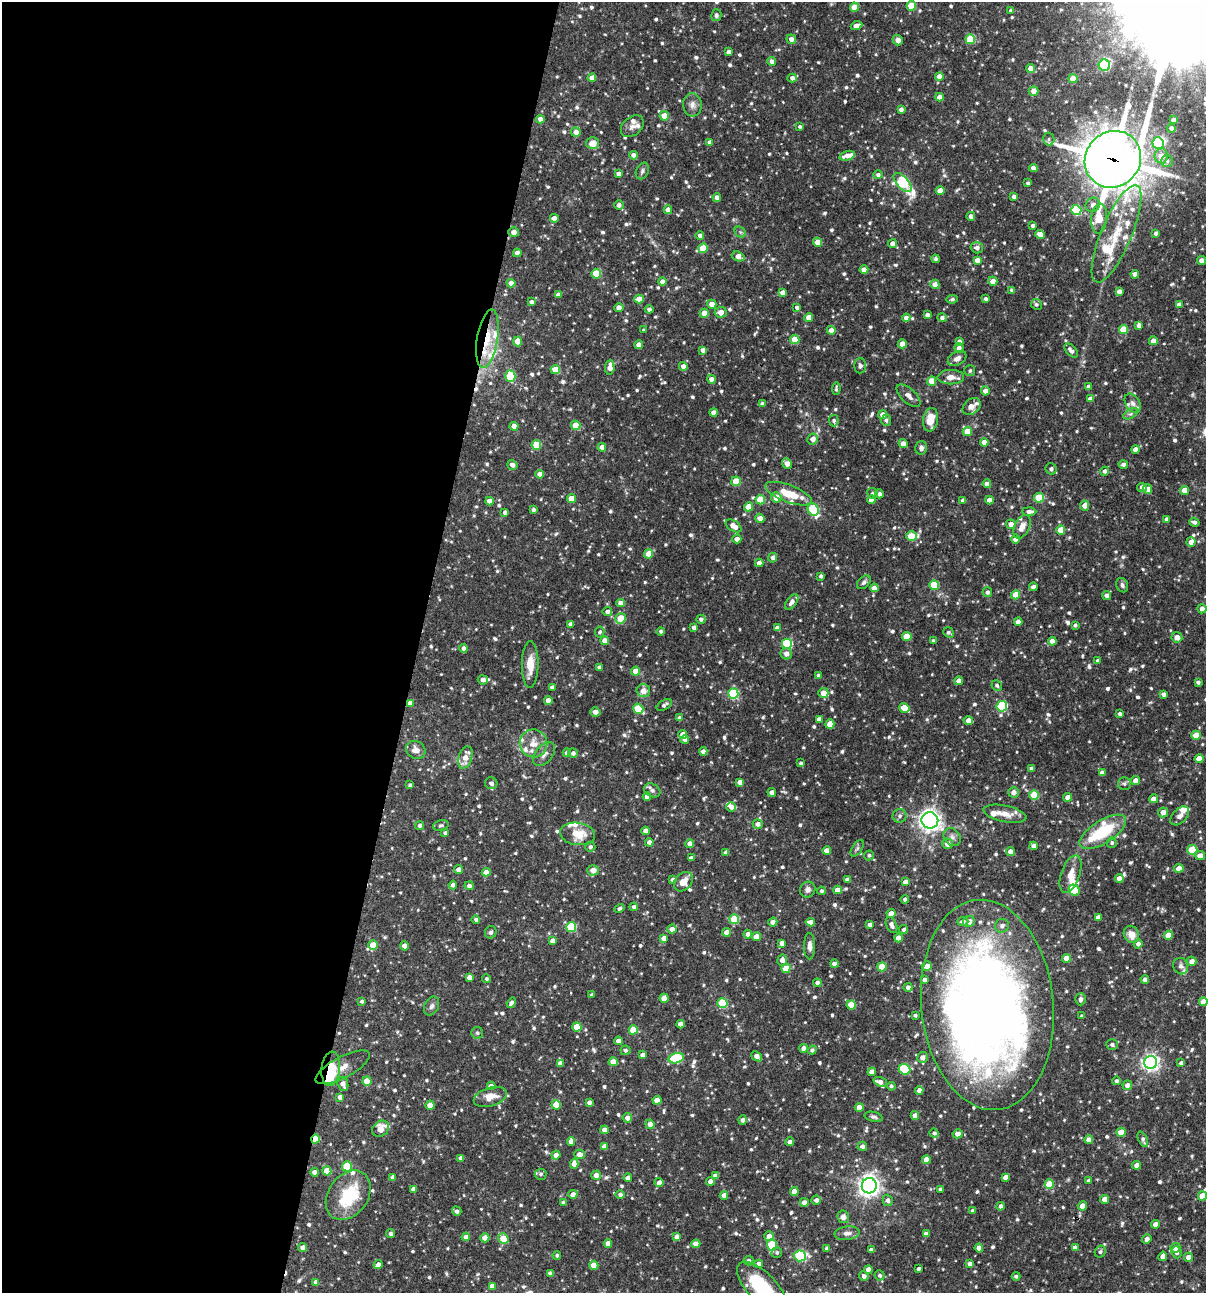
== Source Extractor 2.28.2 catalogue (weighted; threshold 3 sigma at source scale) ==
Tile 5 of 4 x 4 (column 1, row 2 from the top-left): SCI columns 250-1453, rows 2585-3875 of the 5187 x 5169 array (HDU 1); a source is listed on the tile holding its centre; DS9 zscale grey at full resolution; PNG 1208 x 1295 px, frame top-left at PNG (2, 2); each listed source drawn as its Kron ellipse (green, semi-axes under 4 px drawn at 4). Shown black and unused: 35% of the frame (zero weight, under 3 of 4 exposures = <1% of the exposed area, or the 3 px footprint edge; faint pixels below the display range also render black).
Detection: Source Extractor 2.28.2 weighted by HDU 2 'WHT'; one run over the whole footprint, this tile lists its part. Background 0.0982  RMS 0.004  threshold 0.018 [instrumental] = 3 sigma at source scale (4.5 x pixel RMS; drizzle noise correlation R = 1.50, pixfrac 1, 0.05/0.05 arcsec/px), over >= 5 px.
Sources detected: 943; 7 inside a brighter object's white glare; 2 cosmic-ray / hot-pixel residue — neither listed nor drawn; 32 inside a brighter listed object's ellipse — not listed separately; of the other 902, all 500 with FLUX_AUTO >= 0.796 (the completeness limit of this list) listed and drawn (402 fainter detections not listed), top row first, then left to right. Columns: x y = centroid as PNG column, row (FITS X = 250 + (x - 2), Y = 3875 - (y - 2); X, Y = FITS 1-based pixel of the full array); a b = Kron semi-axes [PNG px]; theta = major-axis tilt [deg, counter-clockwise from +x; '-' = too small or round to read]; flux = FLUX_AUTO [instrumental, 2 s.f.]
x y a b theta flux
911 6 5 5 - 11
854 7 4 4 - 6.7
1011 10 4 3 - 0.9
716 15 6 5 - 0.97
856 26 6 4 26 3
791 39 4 4 - 1.9
970 39 5 5 - 17
898 40 5 5 - 2.3
729 52 4 4 - 2.2
772 62 4 4 - 1.9
1104 65 6 5 - 29
1031 68 4 4 - 2.7
939 76 4 4 - 2.7
592 78 4 4 - 3.1
792 78 4 4 - 1.8
1073 78 4 4 - 4.9
1034 91 5 5 - 2.7
939 97 4 4 - 2.6
692 105 11 9 -85 2.4
901 109 4 3 - 1.3
664 116 5 4 - 6.5
540 119 4 4 - 2.2
1174 120 4 3 - 1.5
632 126 13 9 40 2.3
800 127 4 3 - 0.81
1171 128 4 4 - 1.2
576 132 5 5 - 3.2
1049 139 6 5 - 0.88
710 142 4 4 - 1.4
593 143 6 6 - 4.7
1158 143 6 5 - 18
634 155 4 4 - 2.6
847 156 8 4 16 2.9
1161 156 7 6 - 3.9
1113 159 29 27 48 1100
1167 161 6 6 - 1
1033 168 4 4 - 2.5
642 171 9 6 65 1.1
618 174 4 4 - 1.8
878 175 5 4 - 0.92
902 182 11 6 -48 37
1028 183 4 4 - 0.88
940 191 4 4 - 4.8
717 197 4 4 - 1.9
1014 197 4 4 - 1.8
619 205 4 4 - 1.6
1093 205 7 6 - 1.7
668 210 4 4 - 2.5
1076 210 5 5 - 29
971 216 4 4 - 1.9
554 218 4 4 - 3
1099 219 15 8 84 12
1033 225 4 4 - 0.99
514 232 5 5 - 2.8
740 232 6 5 - 0.81
1156 233 4 3 - 1
1040 234 5 4 - 2.9
1116 234 52 15 67 19
700 236 4 4 - 1.6
818 242 4 4 - 5.7
893 243 4 4 - 2.2
703 248 5 4 - 10
977 248 6 5 - 1.8
517 253 4 4 - 2.9
738 256 6 4 -19 3
936 259 4 4 - 0.84
977 260 4 4 - 2.6
1201 260 4 4 - 2.2
864 270 4 4 - 3.4
596 274 5 5 - 13
1135 274 4 4 - 2.7
993 281 4 4 - 3.1
662 282 4 4 - 2.3
511 283 4 4 - 2.5
935 284 4 4 - 2.4
1012 290 4 3 - 1.1
1119 291 4 4 - 1.8
782 292 4 4 - 2.3
558 295 4 4 - 2.3
639 299 4 4 - 5.4
952 299 6 4 10 0.82
985 299 4 3 - 0.9
531 302 4 4 - 1.4
712 304 5 4 - 3.3
1036 304 5 5 - 0.87
1179 305 4 4 - 2.1
619 307 5 4 - 2.5
797 307 4 3 - 1.4
649 309 4 4 - 1.2
721 312 6 5 - 3
704 313 4 4 - 5.7
927 315 4 4 - 1.6
809 317 4 4 - 3.7
906 318 4 4 - 2
942 318 5 4 - 1.2
1139 325 4 4 - 1.6
1123 329 4 4 - 10
644 330 4 4 - 0.9
831 330 4 4 - 2.9
487 339 29 10 81 9.8
795 339 4 4 - 6.7
518 341 5 4 - 7
1153 341 4 4 - 2.8
959 342 4 4 - 1.4
902 344 4 4 - 4.5
639 345 4 4 - 2.5
959 348 5 4 - 1.7
703 350 4 4 - 2
1071 350 8 5 -46 1.8
957 358 10 6 29 2
683 366 4 4 - 2.4
860 366 7 6 - 1
610 367 7 4 84 3.2
555 370 4 4 - 6.7
970 371 5 5 - 0.81
510 376 5 5 - 20
951 377 13 7 1 2.9
711 379 4 4 - 2.7
932 381 4 4 - 5.7
1088 386 4 4 - 1.4
836 388 6 3 86 0.81
985 391 4 4 - 2.4
908 396 15 7 -42 2.1
1090 399 4 4 - 2.2
1133 403 10 7 -59 1.8
762 404 4 4 - 1.3
972 406 10 7 38 4.3
714 412 4 4 - 2.4
1130 414 8 4 30 0.99
883 415 4 4 - 3.1
886 420 5 5 - 1.1
930 420 12 7 81 7
834 421 5 5 - 0.93
576 425 5 4 - 8.2
514 426 4 4 - 3.9
967 431 4 4 - 6.3
813 439 5 5 - 2.9
984 442 4 4 - 3.5
903 444 5 4 - 3
536 445 5 5 - 13
602 447 4 4 - 2.6
921 448 7 6 - 1.3
1135 449 4 4 - 2.8
787 463 5 4 - 2.8
1123 464 5 4 - 1.2
512 465 5 4 - 1.8
1051 469 6 5 - 1.1
1105 471 4 4 - 1.5
540 474 4 4 - 3.4
736 481 4 4 - 9.9
987 484 4 4 - 2.5
1142 487 5 4 - 2
1147 489 5 4 - 2.6
1184 490 4 4 - 4
872 493 5 5 - 0.83
789 494 24 8 -21 9.6
879 494 4 4 - 1.3
776 497 5 5 - 4.4
571 498 4 4 - 4.7
1039 498 5 5 - 14
760 500 5 4 - 13
871 500 4 4 - 2.4
963 500 4 4 - 1.7
990 500 4 4 - 2.7
489 501 4 4 - 3.1
1085 506 5 4 - 2.3
749 507 4 4 - 4.7
533 510 4 4 - 1.3
813 510 6 5 - 29
1029 511 7 4 -1 1.7
505 512 4 4 - 1.4
760 518 4 4 - 2.7
1166 519 4 3 - 1.2
1194 522 5 4 - 1.2
1011 524 5 4 - 3
734 526 9 5 -33 4.1
1022 527 12 7 64 3.1
1061 530 4 4 - 6.4
911 536 5 4 - 12
737 539 4 4 - 2.4
1015 539 4 4 - 2.6
1191 542 5 4 - 2.7
649 554 5 4 - 5.5
773 558 5 4 - 1.7
759 563 4 4 - 2.1
821 576 4 3 - 1.1
864 582 8 5 45 1
934 585 5 4 - 12
1122 585 7 6 - 1.2
1033 587 4 4 - 1.7
874 588 4 4 - 3.5
987 592 5 4 - 1.2
1015 595 4 4 - 5.5
1107 595 4 4 - 2.2
792 602 9 5 52 1.9
620 603 4 4 - 2.5
1202 609 4 4 - 1.7
607 612 4 4 - 1.5
621 618 5 5 - 8.9
701 619 4 4 - 1.3
1018 622 4 4 - 3
571 624 4 4 - 2.3
1075 625 3 3 - 0.85
694 628 4 4 - 2.3
777 628 4 4 - 2.1
661 631 4 4 - 0.82
600 632 5 4 - 0.82
949 632 6 4 -36 0.85
907 636 4 4 - 8.4
1177 637 5 5 - 2.8
605 641 4 4 - 3.8
933 641 4 3 - 1.1
1052 641 4 4 - 3.6
787 644 5 5 - 28
464 648 4 4 - 2.3
786 654 6 5 - 2.3
1098 660 4 4 - 0.89
530 665 23 8 89 5.9
599 667 4 4 - 1.3
636 671 4 4 - 5.4
819 676 4 3 - 1.4
483 680 5 4 - 2.2
959 681 4 4 - 2.6
1198 682 4 3 - 0.95
997 685 5 5 - 1
552 687 4 4 - 2.1
643 691 7 6 - 3
823 693 5 5 - 3.6
733 694 5 5 - 28
1164 694 4 4 - 1.7
548 700 4 4 - 4.6
410 703 4 4 - 2.7
664 705 8 4 30 1.3
1002 706 5 5 - 29
904 708 5 4 - 7.5
638 709 5 5 - 16
595 712 5 4 - 2.2
1120 714 4 4 - 1.1
680 718 4 4 - 2
819 719 4 4 - 2.4
968 721 4 4 - 2.7
830 724 5 4 - 6.3
683 734 4 4 - 4.1
1196 735 4 4 - 5.8
685 740 4 4 - 2.2
534 743 14 13 - 5.5
416 750 10 8 -33 2.9
703 751 4 4 - 1.7
567 753 4 4 - 2.4
573 753 5 4 - 1.4
544 754 14 8 50 2.3
465 757 11 6 72 4.5
1199 759 4 4 - 4.4
801 763 3 3 - 0.8
1031 768 4 3 - 0.82
1102 773 4 4 - 2.6
1136 781 4 4 - 3.2
740 782 4 4 - 3.2
491 783 6 6 - 1.6
1124 784 6 6 - 0.9
410 785 4 3 - 0.83
652 790 8 6 -30 1.4
772 792 4 4 - 2.5
1013 792 5 5 - 2.1
1034 795 5 5 - 15
647 797 4 4 - 2.6
1068 797 4 4 - 3.7
1154 799 4 4 - 3
731 807 5 4 - 2.4
1163 812 5 5 - 2.9
1005 814 22 8 -12 4.7
900 816 7 7 - 1.2
1180 816 11 7 46 2
930 820 8 8 - 220
758 824 5 4 - 1.8
420 825 4 4 - 1.3
441 825 8 5 16 0.87
645 831 4 4 - 2.3
1103 832 26 11 32 20
445 833 4 4 - 0.81
577 834 17 11 -8 8.1
952 837 10 7 -52 1.7
649 842 4 4 - 1.8
1112 843 5 5 - 0.87
690 844 4 4 - 2.5
947 844 5 5 - 2.5
1034 846 4 4 - 2.4
590 847 5 5 - 1.1
857 848 9 5 57 0.97
1192 850 5 5 - 18
827 851 4 4 - 4.1
1010 851 4 4 - 2.5
726 852 4 4 - 2
869 855 5 5 - 0.8
1200 856 5 4 - 2.8
691 858 4 4 - 1.8
1179 868 5 4 - 3
459 870 4 4 - 2.5
593 870 5 5 - 3
486 872 4 4 - 4.1
1071 874 20 9 71 4.3
1119 878 4 4 - 2.8
847 879 4 3 - 1.1
673 880 4 4 - 1.6
683 882 11 8 48 3.6
905 882 4 4 - 2.5
453 885 4 4 - 1.5
469 886 4 4 - 1.6
808 890 8 7 - 1.7
838 890 4 4 - 3.2
1074 890 6 5 - 12
822 891 4 4 - 1
905 899 4 4 - 0.95
634 907 4 4 - 1.7
619 908 5 4 - 0.98
891 913 4 4 - 2.5
1098 917 4 4 - 1.9
476 919 4 4 - 1
734 919 5 5 - 17
969 921 6 5 - 2.9
773 922 5 4 - 2.2
810 922 4 4 - 2.8
963 922 5 4 - 1.4
870 924 4 3 - 1.5
891 925 8 5 -65 1.9
1002 926 7 6 - 1.4
571 927 5 5 - 22
672 929 4 4 - 2.3
904 929 4 3 - 0.88
491 932 6 5 - 0.94
726 932 4 4 - 3.2
748 934 4 4 - 2.1
1131 934 9 7 -62 4
1168 935 4 4 - 7
756 937 4 4 - 4.6
664 938 4 4 - 2.4
899 938 4 4 - 4.2
552 941 4 4 - 2.6
782 943 4 4 - 2.2
1138 944 4 4 - 1.7
373 945 5 4 - 7.6
404 946 4 4 - 3.2
810 946 13 5 -89 1.9
1067 958 4 4 - 6.7
782 960 5 5 - 2.3
1192 961 4 4 - 2.6
834 964 4 4 - 1.7
927 966 5 4 - 2.6
1181 966 8 7 - 1.6
882 967 4 4 - 10
786 968 4 4 - 8.6
469 977 4 4 - 2.6
486 979 4 4 - 0.85
1145 979 4 4 - 1.6
925 980 4 4 - 1.8
817 983 4 4 - 1.5
908 987 4 4 - 1.5
592 995 3 3 - 0.83
664 998 4 4 - 4.8
1080 999 6 5 - 1.2
361 1001 4 4 - 0.81
1203 1002 4 4 - 3
511 1003 5 4 - 1.8
722 1003 5 5 - 19
851 1005 4 4 - 8.9
987 1005 105 66 -84 410
432 1006 10 7 64 1.4
915 1015 4 3 - 0.85
1082 1016 4 3 - 1.1
681 1024 4 4 - 3.2
577 1027 4 4 - 7.9
633 1030 4 4 - 9.1
477 1033 6 5 - 0.83
618 1041 4 4 - 2.6
1112 1045 6 5 - 1.1
804 1048 4 4 - 2
625 1050 5 5 - 0.98
812 1050 5 4 - 1.1
643 1055 4 4 - 2.6
757 1056 6 4 -40 2.7
922 1057 5 5 - 2.4
676 1058 8 5 15 33
613 1062 4 4 - 4.9
560 1063 4 4 - 2.4
1151 1063 6 6 - 150
1181 1063 4 4 - 1.4
343 1067 30 10 28 6.6
331 1069 17 9 84 11
904 1069 6 5 - 24
872 1072 4 4 - 2.7
367 1081 4 4 - 8.5
1116 1081 4 4 - 1.1
880 1082 7 4 -20 2.2
343 1084 7 5 -67 2.2
1127 1085 5 4 - 2
491 1086 4 4 - 2.5
891 1086 4 4 - 0.9
919 1090 4 4 - 2.2
340 1097 4 4 - 2.5
490 1097 17 9 17 5.1
657 1100 4 4 - 4.4
589 1102 4 4 - 1.4
430 1105 4 4 - 4.6
556 1105 5 4 - 7.5
859 1107 4 4 - 4.3
915 1115 4 4 - 2.5
874 1117 9 5 -14 1
627 1118 5 5 - 2.6
742 1120 4 4 - 1.3
650 1124 5 4 - 2.5
381 1129 9 7 39 5.4
604 1130 4 4 - 2.4
1121 1132 5 4 - 6.7
934 1133 5 4 - 0.94
958 1134 5 4 - 2.6
315 1139 4 4 - 9.5
1143 1139 8 4 -66 1.1
1089 1140 4 4 - 3.5
571 1142 4 4 - 2.9
790 1142 4 4 - 1.4
604 1146 4 4 - 2.6
862 1146 4 4 - 1.4
579 1154 5 5 - 3.1
556 1155 4 4 - 2.5
461 1158 4 4 - 2.5
926 1160 4 4 - 3.6
574 1164 5 4 - 2.8
1137 1165 4 4 - 2.5
347 1166 5 5 - 16
327 1171 4 4 - 7.2
314 1172 4 4 - 2.6
540 1174 6 5 - 0.89
596 1175 5 5 - 2.6
715 1176 4 4 - 1.7
393 1177 4 4 - 1.8
1005 1177 4 4 - 1.8
628 1178 4 4 - 2
710 1181 4 4 - 2.7
1088 1181 4 3 - 1
659 1183 4 4 - 2.3
1049 1184 5 4 - 8.3
869 1186 7 7 - 230
413 1189 4 4 - 2.1
941 1189 4 4 - 1.7
794 1191 4 4 - 3.9
573 1194 4 4 - 2.6
348 1195 27 20 55 23
620 1195 5 4 - 1.2
724 1195 4 4 - 2.8
1202 1196 4 4 - 5.5
1105 1199 4 4 - 4
816 1200 4 4 - 1.6
888 1200 6 5 - 1.4
804 1202 4 4 - 2.4
563 1203 4 3 - 1.3
1001 1206 4 4 - 1.4
1082 1206 4 4 - 3
457 1211 5 4 - 1.2
973 1211 4 3 - 1
843 1217 6 6 - 1.7
1155 1224 4 4 - 2.3
847 1233 12 6 6 1.9
391 1234 4 4 - 1.1
926 1234 4 4 - 2.8
769 1236 5 5 - 2.9
466 1237 4 4 - 2.7
677 1237 4 4 - 2.5
485 1238 4 4 - 3.3
503 1238 5 4 - 11
1147 1239 5 4 - 2
608 1244 4 4 - 2.9
696 1244 4 4 - 2.9
772 1245 6 5 - 16
303 1247 4 4 - 2.4
827 1248 4 3 - 1
979 1248 4 4 - 3
1075 1248 4 4 - 2.2
1175 1248 5 4 - 2
871 1250 4 3 - 1.2
777 1252 5 5 - 0.85
1100 1252 6 5 - 0.93
1177 1252 6 5 - 1.2
557 1255 4 4 - 0.89
800 1256 6 5 - 44
1163 1256 5 4 - 2.1
1188 1257 4 4 - 2.6
749 1261 5 4 - 1.1
378 1264 5 4 - 1.8
758 1264 4 4 - 2.1
970 1264 4 4 - 2.1
594 1265 4 4 - 7
919 1269 4 3 - 1
868 1270 4 4 - 2.5
550 1274 4 4 - 2.3
880 1275 5 5 - 0.89
864 1276 5 4 - 1.5
1016 1276 4 4 - 0.88
316 1282 4 4 - 2.2
492 1286 4 4 - 2.5
762 1287 33 14 -46 27
Overlapping masked pixels (flux is a lower limit): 5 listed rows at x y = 1113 159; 487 339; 410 703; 331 1069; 315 1139
Isophote crosses this tile's border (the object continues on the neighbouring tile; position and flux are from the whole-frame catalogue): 3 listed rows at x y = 1203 1002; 987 1005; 762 1287